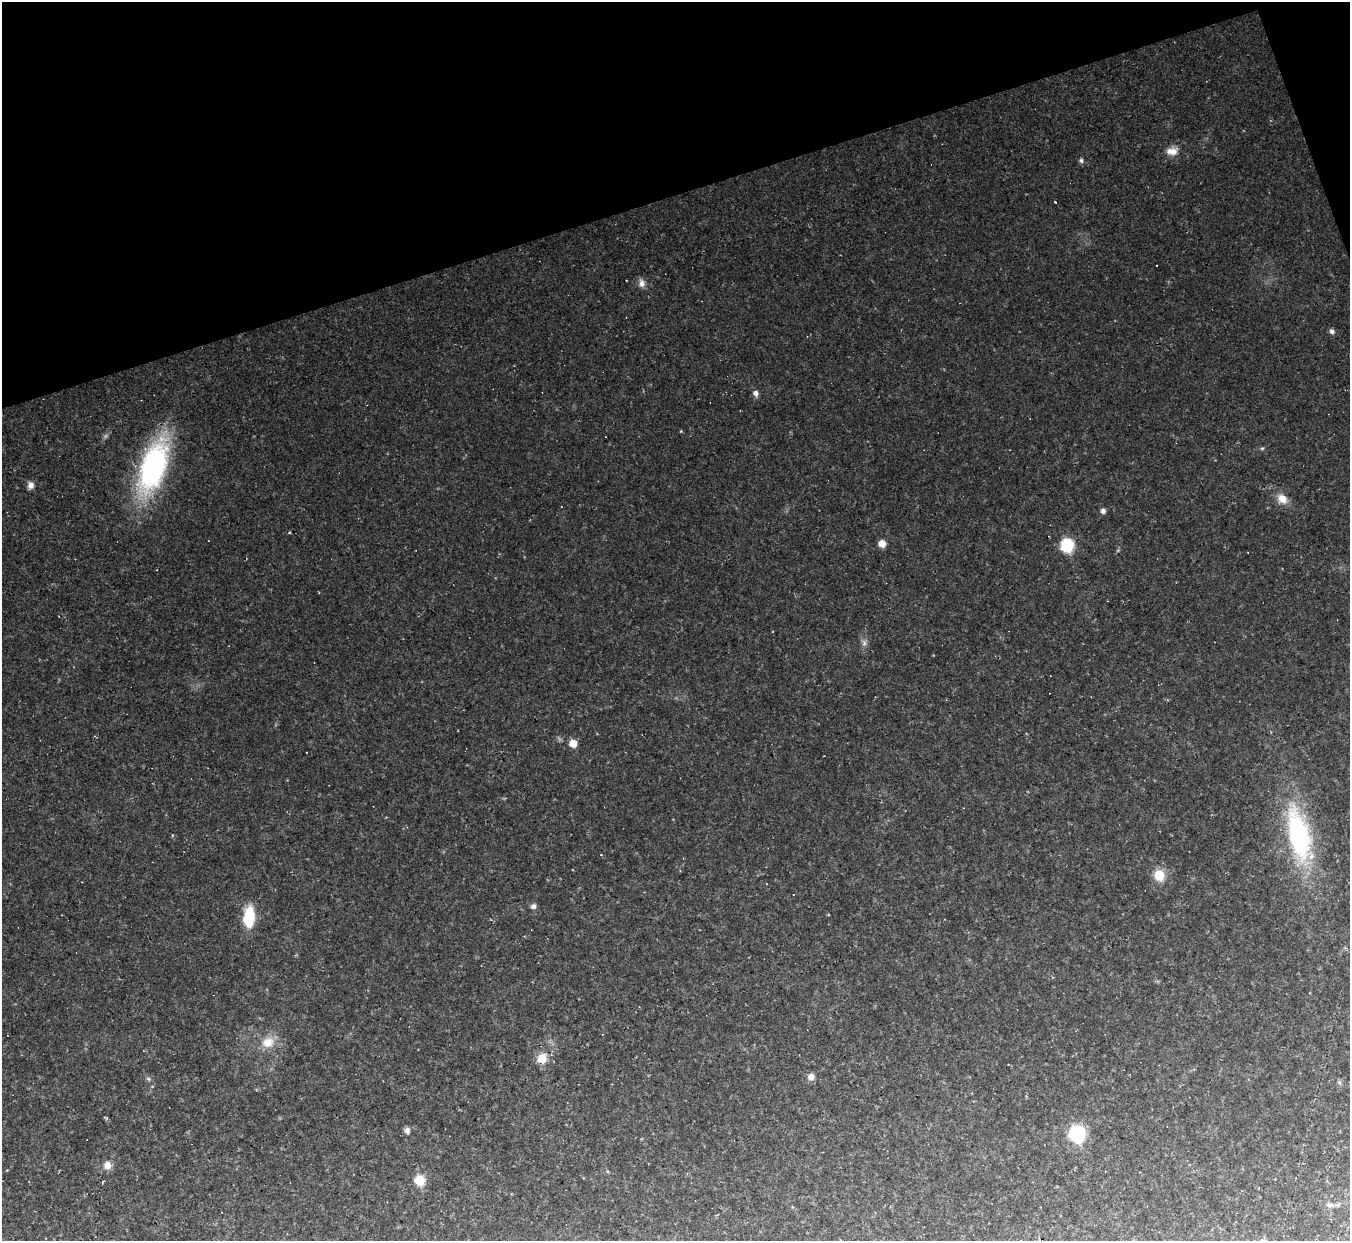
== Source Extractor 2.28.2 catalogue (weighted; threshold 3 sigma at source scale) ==
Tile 3 of 4 x 4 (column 3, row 1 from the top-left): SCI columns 2695-4042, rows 3989-5227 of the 5389 x 5373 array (HDU 1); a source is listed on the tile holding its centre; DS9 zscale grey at full resolution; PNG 1352 x 1243 px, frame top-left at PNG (2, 2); no overlay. Shown black and unused: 16% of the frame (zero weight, under 2 of 3 exposures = <1% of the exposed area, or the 3 px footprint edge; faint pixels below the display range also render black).
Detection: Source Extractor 2.28.2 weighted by HDU 2 'WHT'; one run over the whole footprint, this tile lists its part. Background 0.0742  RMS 0.0088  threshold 0.0396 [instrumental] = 3 sigma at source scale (4.5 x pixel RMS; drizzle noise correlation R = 1.50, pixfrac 1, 0.05/0.05 arcsec/px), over >= 5 px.
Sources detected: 32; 3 cosmic-ray / hot-pixel residue — not listed; the other 29 listed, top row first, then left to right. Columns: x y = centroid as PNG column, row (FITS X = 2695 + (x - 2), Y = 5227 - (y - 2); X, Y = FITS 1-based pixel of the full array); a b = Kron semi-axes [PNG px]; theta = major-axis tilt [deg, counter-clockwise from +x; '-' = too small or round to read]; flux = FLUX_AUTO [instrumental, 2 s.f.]
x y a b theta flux
1172 151 16 9 -3 7.4
1081 160 7 5 -75 1.8
1055 202 3 3 - 16
642 283 10 8 -79 4.2
1332 331 6 5 - 2.3
756 393 6 5 - 3.7
1262 448 6 4 0 1.1
153 466 36 18 72 200
31 485 9 8 - 3.7
1282 499 13 9 -48 8.8
1103 511 5 5 - 2.9
882 544 6 6 - 7.9
1067 545 8 7 - 59
573 743 6 6 - 12
307 753 3 3 - 1.3
1298 835 49 19 -78 130
1159 875 9 8 - 19
82 882 2 2 - 0.53
533 906 5 5 - 3.3
829 914 3 2 - 1.1
249 917 21 11 85 30
268 1042 15 13 28 12
542 1059 13 11 44 11
811 1077 7 7 - 4.8
1026 1096 3 3 - 0.62
407 1130 7 6 - 3.3
1077 1134 10 9 - 70
108 1165 10 9 - 5.6
420 1180 8 8 - 18